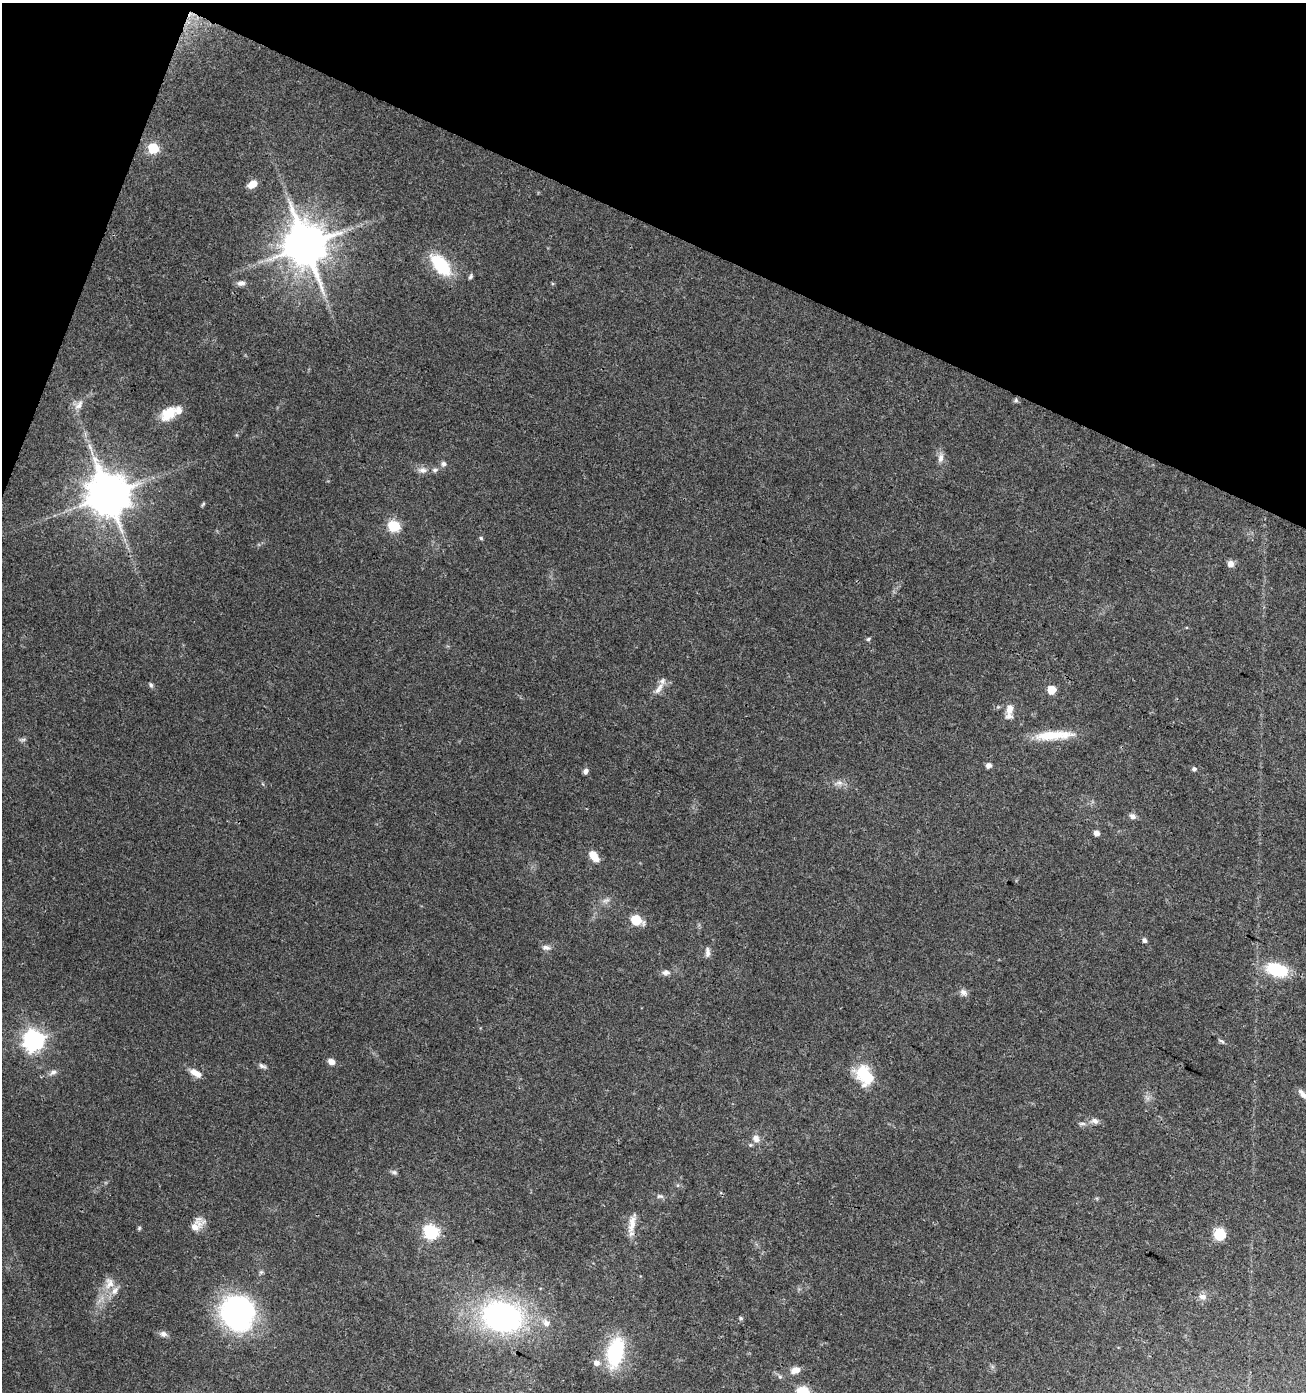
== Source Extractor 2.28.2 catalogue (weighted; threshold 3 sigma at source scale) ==
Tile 2 of 4 x 4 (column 2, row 1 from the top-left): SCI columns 1516-2819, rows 4184-5573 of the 5704 x 5573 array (HDU 1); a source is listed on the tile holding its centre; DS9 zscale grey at full resolution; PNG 1308 x 1394 px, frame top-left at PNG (2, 3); no overlay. Shown black and unused: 19% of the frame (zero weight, under 3 of 4 exposures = <1% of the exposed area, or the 3 px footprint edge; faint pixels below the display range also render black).
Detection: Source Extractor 2.28.2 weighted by HDU 2 'WHT'; one run over the whole footprint, this tile lists its part. Background 0.0796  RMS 0.0052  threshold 0.0232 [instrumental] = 3 sigma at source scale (4.5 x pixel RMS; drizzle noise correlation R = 1.50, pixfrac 1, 0.0396/0.0396 arcsec/px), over >= 5 px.
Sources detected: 73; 2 inside a brighter listed object's ellipse — not listed separately; the other 71 listed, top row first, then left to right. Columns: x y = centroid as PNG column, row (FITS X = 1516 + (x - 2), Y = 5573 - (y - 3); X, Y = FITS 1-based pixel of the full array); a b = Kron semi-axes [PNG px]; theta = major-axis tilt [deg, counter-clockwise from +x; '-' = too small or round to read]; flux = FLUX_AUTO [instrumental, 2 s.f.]
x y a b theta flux
153 148 6 6 - 32
252 184 9 6 37 6.3
306 245 12 11 - 2000
441 265 27 13 -49 25
471 276 7 5 59 0.98
241 283 11 7 1 2.4
1016 400 6 5 - 0.84
79 405 14 8 53 3.3
168 414 22 14 35 10
90 447 10 4 -61 1.8
941 458 13 7 78 2.7
443 464 7 6 - 1.5
423 470 11 8 -3 2.7
435 470 7 5 -12 1.2
108 495 12 11 - 1900
203 504 7 4 45 0.68
393 526 6 6 - 45
481 538 5 4 - 0.68
1230 564 6 6 - 3.8
868 639 5 4 - 0.75
151 685 7 5 -63 0.96
659 688 20 7 55 3.8
1051 690 5 5 - 12
1009 711 20 8 84 4.8
1053 735 50 10 4 15
23 739 7 4 19 0.95
988 765 5 5 - 2.5
1194 769 6 6 - 1.1
586 771 7 5 59 1.7
839 783 9 4 -8 1.8
1132 816 8 6 -27 1.9
1097 833 5 5 - 3.1
593 856 11 6 -50 8
606 900 11 3 15 1.4
636 920 7 6 - 24
1144 940 5 5 - 1.5
546 947 11 6 -10 1.9
707 952 14 6 -87 2.1
1277 970 21 12 -16 26
666 972 10 6 -2 2
963 992 11 7 -36 2.2
33 1040 8 7 - 280
1221 1041 10 3 -25 0.89
331 1062 6 5 - 3.6
262 1066 11 5 -22 1.5
53 1072 10 6 24 1.8
196 1073 14 7 -30 4.8
865 1075 26 18 -57 19
1302 1094 15 6 -52 2.6
1095 1121 9 7 -16 2.2
1082 1124 11 4 0 1.4
756 1139 11 9 -63 3.2
394 1172 8 5 -15 1.2
660 1196 9 5 8 1.3
197 1224 21 11 48 5.7
632 1224 24 8 79 5.7
139 1228 6 4 48 0.66
431 1232 7 7 - 88
1219 1234 7 7 - 21
261 1272 6 5 - 0.89
109 1283 17 12 88 6
1202 1297 9 8 - 2.6
238 1313 33 29 -85 110
502 1317 34 26 -19 140
741 1318 5 4 - 0.76
546 1323 9 8 - 3.1
163 1334 9 6 -12 2
615 1352 32 17 77 35
596 1363 7 6 - 2.8
795 1370 12 8 18 3.8
803 1392 12 11 - 12
Isophote crosses this tile's border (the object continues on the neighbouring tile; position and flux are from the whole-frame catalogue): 1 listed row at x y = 803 1392